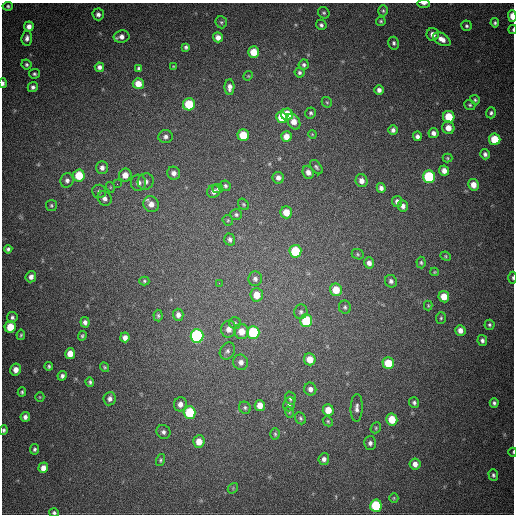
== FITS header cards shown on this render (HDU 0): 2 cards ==
NAXIS1  =                  512
NAXIS2  =                  512

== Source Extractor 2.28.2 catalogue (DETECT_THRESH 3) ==
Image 512 x 512 px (HDU 0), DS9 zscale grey, 1 PNG px = 1 image px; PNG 516 x 516 px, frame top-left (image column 1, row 512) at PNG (2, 3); each listed source drawn as its Kron ellipse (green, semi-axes under 4 px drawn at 4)
Background 709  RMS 20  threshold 60.6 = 3 sigma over >= 5 px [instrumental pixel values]
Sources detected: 169; all 169 listed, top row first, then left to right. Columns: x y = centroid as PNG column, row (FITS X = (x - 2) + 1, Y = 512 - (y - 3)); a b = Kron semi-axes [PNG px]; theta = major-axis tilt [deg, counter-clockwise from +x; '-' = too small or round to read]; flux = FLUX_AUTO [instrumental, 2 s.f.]
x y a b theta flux
424 4 6 3 -2 3500
8 6 5 4 - 2400
383 11 5 4 - 2200
324 13 6 5 - 2300
98 14 6 5 - 5000
512 16 6 3 -89 17000
381 21 5 4 - 2300
221 22 6 5 - 2300
495 23 4 3 - 2400
321 25 5 5 - 3200
467 26 5 5 - 2600
29 27 5 5 - 7600
513 30 4 2 - 1100
433 34 6 6 - 8900
121 37 8 6 10 6900
218 37 5 4 - 8200
27 38 7 5 83 5300
442 39 9 6 -32 9700
394 43 6 5 - 3100
186 47 4 4 - 2600
254 52 5 5 - 28000
26 65 5 5 - 2600
304 65 5 5 - 3000
173 66 3 3 - 990
99 67 4 4 - 5000
139 69 4 4 - 3200
299 73 5 5 - 2700
34 74 5 5 - 2400
248 76 5 4 - 1500
3 83 5 3 - 4000
138 84 5 5 - 17000
33 87 5 5 - 4100
229 87 8 5 89 6600
379 90 5 4 - 4900
475 100 5 4 - 2400
327 102 6 4 -43 1500
189 104 6 6 - 56000
470 105 6 5 - 2500
311 113 5 5 - 2600
491 113 5 5 - 3000
287 115 6 6 - 46000
282 117 6 5 - 36000
449 117 6 5 - 42000
294 122 8 6 -60 12000
448 128 6 6 - 12000
393 130 5 5 - 4500
433 133 5 5 - 5800
312 134 4 3 - 1200
243 135 6 5 - 34000
286 136 5 5 - 12000
417 136 5 4 - 4400
166 137 7 6 - 5100
495 139 6 5 - 44000
485 154 5 5 - 3900
447 158 5 4 - 1800
316 167 8 5 -52 3000
102 168 6 6 - 6100
444 170 5 5 - 8000
308 172 6 5 - 6900
174 173 7 6 - 6500
79 175 6 6 - 37000
125 175 6 6 - 13000
429 177 6 6 - 110000
278 178 6 5 - 5900
67 180 7 6 - 4900
146 181 8 7 - 6500
362 181 6 6 - 9000
138 183 8 7 - 7400
117 184 2 2 - 1700
473 185 6 5 - 13000
225 186 5 5 - 2600
110 187 5 3 - 1300
381 188 5 4 - 5700
218 189 5 4 - 2600
99 191 7 6 - 3900
214 191 7 6 - 6100
105 198 7 6 - 5900
397 201 5 5 - 5200
151 204 8 7 - 11000
244 204 6 5 - 2000
51 205 5 5 - 2200
403 206 6 5 - 5700
286 212 6 5 - 21000
236 215 6 5 - 3100
228 220 5 5 - 2000
230 239 6 5 - 4400
8 249 4 4 - 3500
295 251 6 6 - 58000
358 254 6 5 - 2100
446 256 5 4 - 1800
421 262 6 4 -86 2300
369 263 6 5 - 6200
434 272 4 4 - 1300
31 277 6 5 - 6900
513 278 6 3 -89 1800
255 279 7 6 - 4600
144 281 5 4 - 1900
391 281 6 5 - 4300
219 283 3 2 - 3100
336 290 6 6 - 26000
257 295 7 6 - 21000
444 297 6 5 - 18000
428 305 5 4 - 1500
345 307 6 6 - 2800
301 312 7 6 - 3900
178 315 6 5 - 5900
158 316 6 4 -86 2200
12 317 5 5 - 3600
441 318 6 5 - 2300
306 321 6 6 - 73000
85 322 5 4 - 5000
235 323 6 5 - 2400
489 325 5 5 - 2600
10 327 6 5 - 28000
229 329 8 7 - 10000
460 330 5 5 - 8700
241 331 7 7 - 16000
253 332 6 6 - 83000
21 335 5 4 - 1900
82 336 5 4 - 2200
197 336 7 6 - 230000
125 337 5 4 - 7200
482 340 5 4 - 4100
227 351 9 7 57 4700
70 354 5 5 - 16000
310 359 6 5 - 18000
241 362 8 7 - 7300
388 363 6 5 - 36000
49 366 4 4 - 2300
105 367 5 4 - 1800
16 370 6 5 - 10000
62 376 5 4 - 3900
90 382 5 4 - 2700
310 389 6 6 - 5800
22 392 4 4 - 2200
40 397 5 4 - 1300
290 398 6 5 - 3500
110 399 6 6 - 5200
414 403 5 5 - 3000
494 403 4 4 - 3300
180 404 7 6 - 7300
289 404 7 6 - 4300
260 405 5 5 - 14000
245 408 6 5 - 2600
357 408 14 6 87 6900
328 410 6 5 - 18000
190 412 6 6 - 69000
289 412 6 3 -73 1400
25 417 5 4 - 5400
301 418 6 5 - 2500
392 419 6 5 - 29000
328 421 5 4 - 1900
376 428 6 5 - 2100
4 430 5 4 - 2800
163 432 7 6 - 4800
275 434 6 5 - 2000
199 442 6 5 - 16000
370 443 7 6 - 5000
35 449 5 4 - 2700
513 452 4 2 - 970
324 459 6 5 - 5400
160 460 6 4 75 2200
415 464 5 5 - 8700
43 468 5 4 - 9900
493 475 6 4 -71 3000
233 488 6 4 49 1900
394 498 5 4 - 1600
376 506 6 6 - 83000
54 513 5 4 - 2800
At the frame edge (FLAGS 8, measured only in part): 8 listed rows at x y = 424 4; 512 16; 513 30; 3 83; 513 278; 4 430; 513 452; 54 513